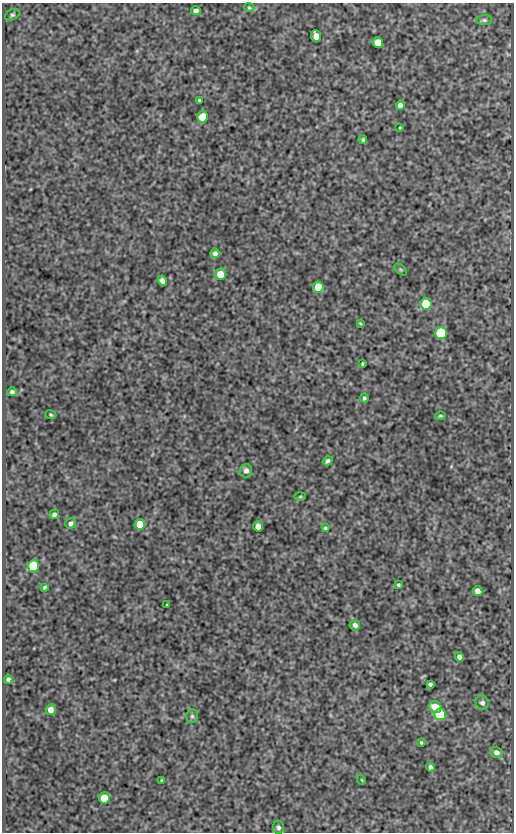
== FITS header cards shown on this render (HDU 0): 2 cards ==
NAXIS1  =                  512
NAXIS2  =                  830

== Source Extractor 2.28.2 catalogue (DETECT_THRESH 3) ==
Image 512 x 830 px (HDU 0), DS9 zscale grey, 1 PNG px = 1 image px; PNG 516 x 834 px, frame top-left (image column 1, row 830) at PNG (2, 3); each listed source drawn as its Kron ellipse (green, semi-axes under 4 px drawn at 4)
Background 93.8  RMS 0.53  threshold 1.6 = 3 sigma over >= 5 px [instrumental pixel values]
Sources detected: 53; all 53 listed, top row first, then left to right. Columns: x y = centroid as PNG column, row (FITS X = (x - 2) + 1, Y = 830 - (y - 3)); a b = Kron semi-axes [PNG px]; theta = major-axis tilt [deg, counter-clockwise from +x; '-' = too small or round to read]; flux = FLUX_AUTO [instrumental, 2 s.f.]
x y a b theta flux
249 8 5 4 - 43
196 11 5 4 - 170
12 15 7 5 30 72
484 20 8 5 6 74
316 36 6 5 - 450
378 42 5 5 - 650
199 101 4 3 - 48
400 105 5 4 - 160
203 117 5 5 - 1400
400 127 3 2 - 33
363 140 4 4 - 64
215 253 5 4 - 120
401 270 7 4 -44 53
220 274 5 5 - 640
162 281 5 4 - 130
318 287 5 5 - 1100
426 304 6 5 - 2000
360 323 3 3 - 35
441 333 6 6 - 3200
362 364 3 2 - 43
12 392 5 4 - 95
364 398 4 4 - 72
51 415 5 4 - 42
440 416 5 4 - 54
328 461 5 3 - 78
246 471 7 6 - 140
300 497 6 4 2 37
54 514 5 4 - 95
70 523 6 5 - 110
140 524 5 5 - 790
258 526 5 5 - 290
325 528 4 3 - 52
33 566 6 5 - 2700
398 585 3 3 - 55
44 587 3 3 - 58
477 591 5 5 - 280
167 605 3 3 - 37
355 625 5 5 - 130
459 657 5 4 - 150
8 679 4 4 - 88
430 684 4 4 - 80
482 703 7 6 - 120
435 707 6 5 - 610
51 710 5 5 - 280
440 714 6 5 - 2900
192 716 7 6 - 71
421 742 3 3 - 42
496 752 6 5 - 160
430 767 4 4 - 110
161 780 4 2 - 29
362 780 5 3 - 30
104 798 5 5 - 900
278 828 6 5 - 94